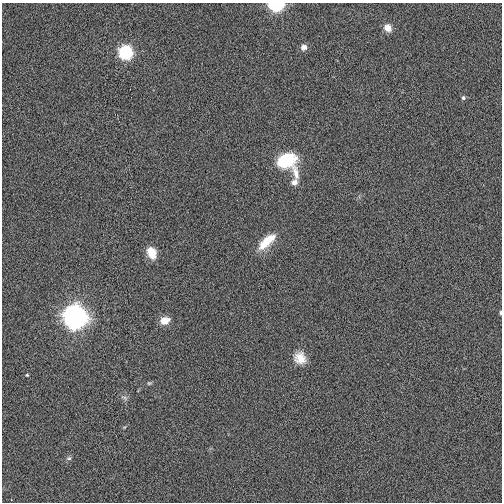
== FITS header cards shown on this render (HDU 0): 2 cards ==
NAXIS1  =                  500
NAXIS2  =                  500

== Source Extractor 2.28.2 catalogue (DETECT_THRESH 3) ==
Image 500 x 500 px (HDU 0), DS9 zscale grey, 1 PNG px = 1 image px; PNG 504 x 504 px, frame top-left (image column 1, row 500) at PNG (2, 3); no overlay
Background 0.0093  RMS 0.12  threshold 0.35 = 3 sigma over >= 5 px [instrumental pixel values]
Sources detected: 18; all 18 listed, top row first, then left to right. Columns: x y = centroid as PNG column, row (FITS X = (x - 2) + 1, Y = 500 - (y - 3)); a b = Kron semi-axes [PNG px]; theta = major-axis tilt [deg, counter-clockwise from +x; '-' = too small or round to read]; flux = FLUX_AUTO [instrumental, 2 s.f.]
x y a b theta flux
276 4 8 6 -1 950
388 28 6 5 - 110
304 47 6 5 - 57
125 52 7 7 - 970
463 98 6 5 - 15
286 160 16 12 15 530
296 173 20 8 -72 79
294 182 7 6 - 55
267 241 24 9 43 190
151 252 11 8 -69 150
500 312 4 3 - 13
75 316 9 9 - 7100
164 321 7 6 - 130
300 358 15 13 -43 110
27 375 4 4 - 8.2
149 383 6 5 - 12
124 398 11 4 -27 20
69 458 7 5 13 17
At the frame edge (FLAGS 8, measured only in part): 2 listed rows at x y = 276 4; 500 312